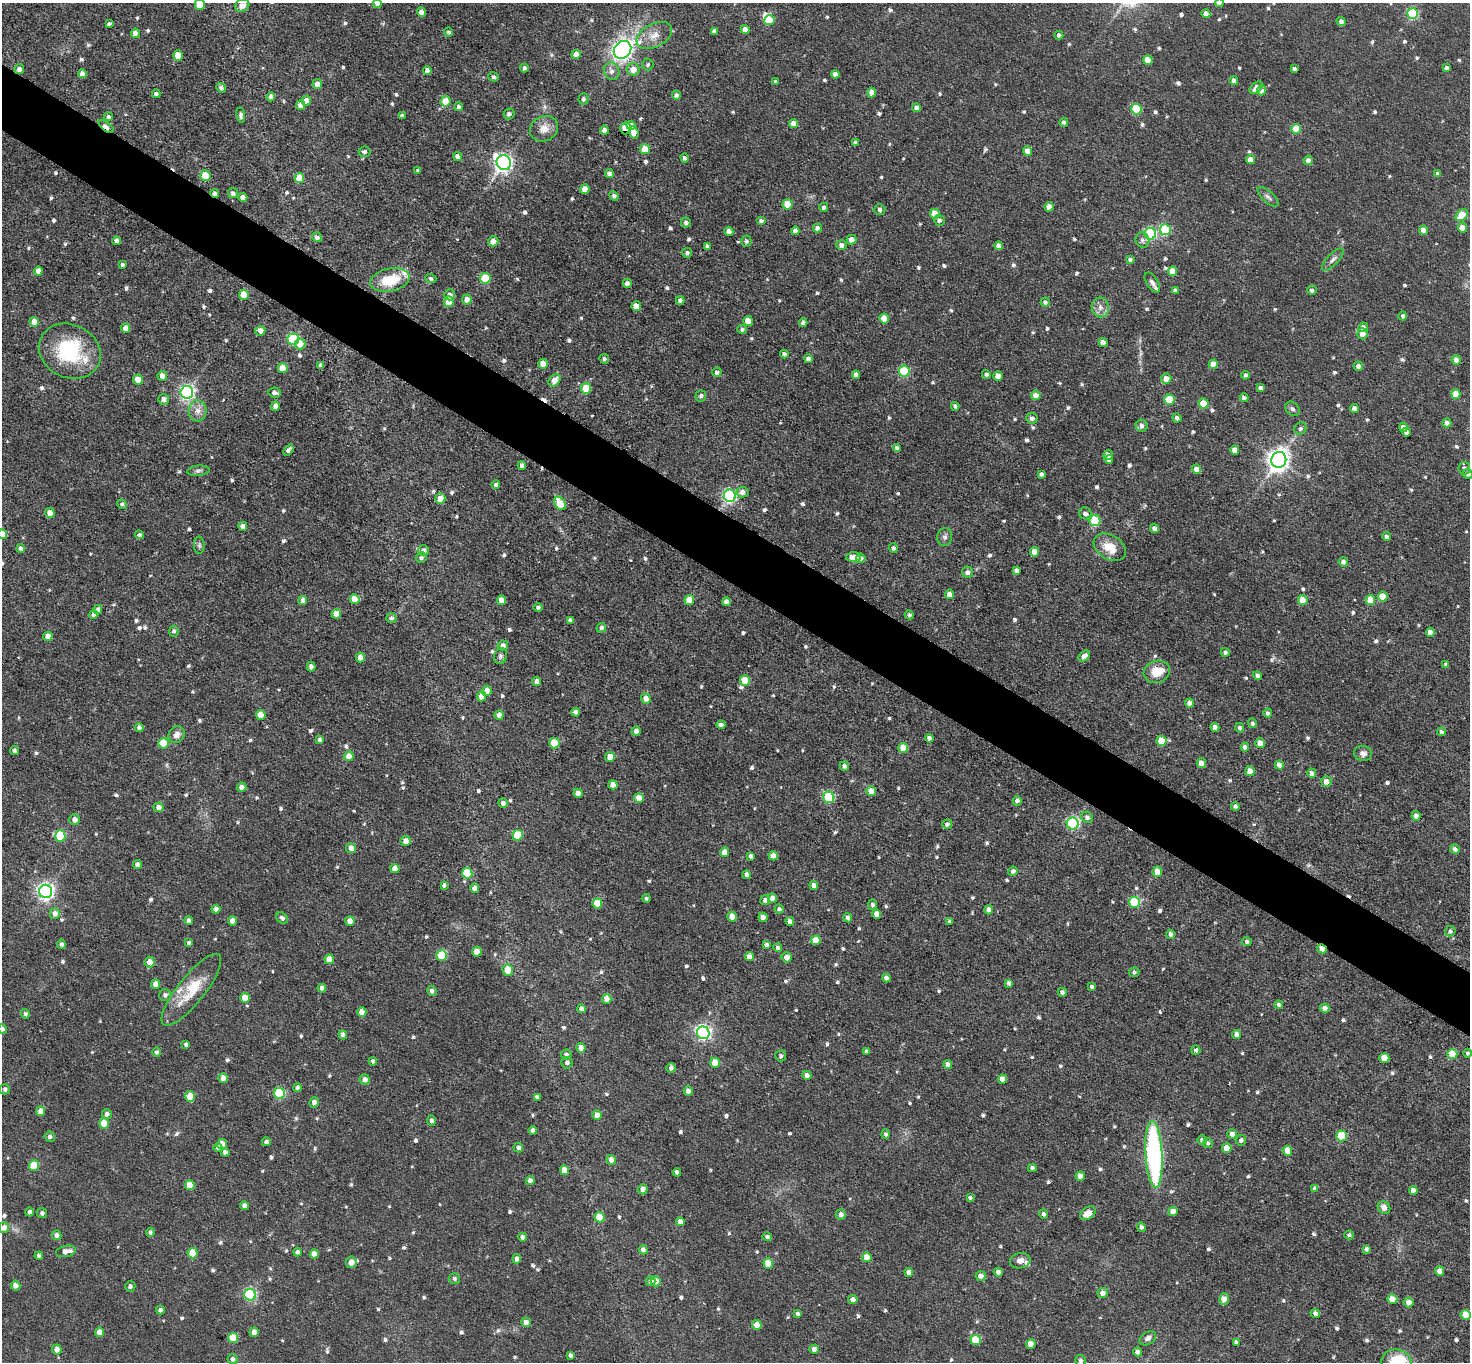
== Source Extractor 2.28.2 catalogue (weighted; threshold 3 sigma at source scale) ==
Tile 11 of 4 x 4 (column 3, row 3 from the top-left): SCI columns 2937-4404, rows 1651-3010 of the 5872 x 5879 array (HDU 1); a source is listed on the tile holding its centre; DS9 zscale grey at full resolution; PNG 1472 x 1364 px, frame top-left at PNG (2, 3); each listed source drawn as its Kron ellipse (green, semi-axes under 4 px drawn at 4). Shown black and unused: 5% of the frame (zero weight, under 3 of 5 exposures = <1% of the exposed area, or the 3 px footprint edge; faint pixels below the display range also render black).
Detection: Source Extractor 2.28.2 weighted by HDU 2 'WHT'; one run over the whole footprint, this tile lists its part. Background 0.0516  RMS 0.007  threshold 0.0314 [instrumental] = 3 sigma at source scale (4.5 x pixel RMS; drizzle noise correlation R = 1.50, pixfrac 1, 0.05/0.05 arcsec/px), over >= 5 px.
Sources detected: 816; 1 too faint to see at this stretch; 1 inside a brighter object's white glare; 4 cosmic-ray / hot-pixel residue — neither listed nor drawn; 4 inside a brighter listed object's ellipse — not listed separately; of the other 806, all 500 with FLUX_AUTO >= 1.63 (the completeness limit of this list) listed and drawn (306 fainter detections not listed), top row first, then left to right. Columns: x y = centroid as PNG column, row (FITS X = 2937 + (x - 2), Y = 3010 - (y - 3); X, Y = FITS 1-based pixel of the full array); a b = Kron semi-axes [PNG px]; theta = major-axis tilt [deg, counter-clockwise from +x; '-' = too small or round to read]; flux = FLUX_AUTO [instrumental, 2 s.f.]
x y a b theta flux
377 3 4 4 - 3.2
1219 3 4 4 - 4.4
200 5 5 5 - 15
242 6 7 6 - 3.6
421 12 5 4 - 5.6
1206 14 4 4 - 6.6
1413 14 5 5 - 63
769 20 5 5 - 21
1341 21 5 4 - 2.8
109 24 3 3 - 1.7
745 29 4 4 - 5
714 31 4 4 - 2.2
449 32 4 4 - 1.8
135 33 4 4 - 4.7
654 35 19 11 26 8.9
1059 35 4 4 - 2.3
622 50 9 8 - 280
576 54 4 4 - 6.8
178 55 5 5 - 12
1148 60 5 4 - 12
648 65 6 5 - 1.6
524 68 4 4 - 2.1
1447 68 4 3 - 2.5
19 69 5 5 - 3.4
633 69 6 6 - 7.5
1294 69 4 4 - 2.3
427 71 4 4 - 3.2
612 71 9 7 -66 3.8
82 74 4 4 - 4.4
835 74 4 4 - 3.8
494 77 5 4 - 1.7
1234 81 4 4 - 4.4
776 82 4 3 - 2.1
317 84 5 5 - 5.4
221 88 5 4 - 2.6
1256 88 7 4 44 5
1261 90 5 4 - 3.2
872 93 5 4 - 6.8
156 94 4 4 - 2.2
676 95 4 4 - 2.5
271 97 4 4 - 3.9
583 99 5 5 - 1.7
306 100 5 4 - 5
446 101 5 5 - 18
300 105 5 4 - 5.2
459 107 4 4 - 1.9
917 108 4 4 - 3.9
1136 109 5 5 - 36
509 114 5 5 - 2.4
241 115 7 4 -81 1.8
402 116 4 3 - 2
108 117 4 4 - 2.5
1064 122 4 4 - 2.2
794 123 4 4 - 5.7
631 125 4 4 - 5.6
106 126 9 4 -38 4.2
625 128 6 5 - 22
544 129 14 12 31 7.3
1296 129 5 5 - 20
604 130 4 4 - 4.3
634 132 6 4 -72 7.2
855 142 4 3 - 1.8
645 149 5 5 - 14
1027 151 5 4 - 6.2
364 152 6 5 - 1.9
458 156 5 4 - 3.7
685 158 4 3 - 1.8
1251 160 4 4 - 6.5
1308 160 4 4 - 3.6
504 163 7 7 - 340
418 171 4 4 - 1.7
609 173 4 4 - 2.8
1438 174 4 4 - 2.2
205 176 5 5 - 19
299 178 5 5 - 14
585 189 5 4 - 8
215 193 4 4 - 3
233 193 5 5 - 2.5
614 196 5 4 - 1.9
243 197 4 4 - 4.2
1268 197 13 5 -42 2.6
787 204 5 5 - 13
824 207 4 4 - 1.9
1049 207 5 4 - 6.6
880 210 5 5 - 2.2
935 214 5 5 - 21
1462 215 7 5 41 17
939 220 5 5 - 1.9
761 221 5 4 - 2.2
686 222 5 5 - 2.3
817 228 4 4 - 3.4
1462 228 5 4 - 11
1165 230 5 5 - 51
1423 230 4 4 - 6.9
729 231 4 4 - 5.7
795 231 4 4 - 2.9
1150 234 6 5 - 82
317 237 5 4 - 3.1
852 240 5 4 - 5.1
1142 240 7 7 - 2.4
116 241 4 4 - 3.8
493 241 5 5 - 6.2
747 241 5 5 - 1.8
842 245 5 5 - 3.8
707 246 4 3 - 1.9
999 246 4 4 - 3.8
687 253 5 5 - 1.8
1130 259 4 4 - 2
1333 260 14 5 46 3.1
122 265 3 3 - 2
38 271 4 4 - 4.6
1172 271 5 4 - 9.3
431 278 5 4 - 1.8
485 278 5 5 - 29
390 280 20 11 12 23
1152 282 11 5 -57 3.2
627 283 4 4 - 3.8
1312 290 5 4 - 2
1176 291 4 4 - 2.3
244 295 5 5 - 14
450 295 5 5 - 4.5
467 300 5 5 - 5.5
680 300 4 4 - 3.1
449 302 5 5 - 11
1045 302 4 4 - 2.2
636 306 5 5 - 11
1100 307 10 8 -83 4.8
1403 316 4 4 - 1.7
884 318 5 5 - 12
748 321 5 4 - 9.9
34 322 5 4 - 8.2
803 322 4 4 - 2.8
1363 327 5 4 - 3.8
126 328 5 4 - 6.3
742 329 4 4 - 1.7
260 331 5 5 - 4.6
1363 334 5 5 - 5.7
293 339 6 5 - 77
1103 343 4 4 - 5.1
300 344 5 5 - 8.3
70 351 32 26 -26 55
784 354 4 4 - 2.1
604 359 5 4 - 1.7
808 359 4 4 - 3
1456 360 5 4 - 4.7
543 364 5 4 - 8.3
1213 364 5 4 - 8.4
320 365 4 3 - 1.9
1358 366 5 4 - 3
283 368 5 5 - 12
904 371 5 5 - 52
717 372 4 4 - 2.4
986 374 4 4 - 1.8
856 375 4 4 - 3.5
1246 375 4 4 - 1.8
162 376 5 4 - 4.9
998 376 5 4 - 7.4
1166 379 5 5 - 8.1
138 380 5 5 - 8.9
555 380 7 5 50 7.9
586 388 5 5 - 19
1261 388 4 4 - 3.1
187 392 6 6 - 180
274 393 6 5 - 3.5
1456 394 5 4 - 8.5
1036 395 5 4 - 6.2
701 396 6 5 - 1.8
1244 398 4 4 - 2.6
164 399 5 5 - 3.5
1169 400 5 5 - 23
1204 403 5 5 - 17
275 406 4 4 - 4.5
955 406 4 3 - 1.8
1354 408 4 4 - 3.5
1292 409 8 6 -46 1.9
197 411 11 9 -88 5.1
1032 418 5 5 - 2.9
1177 418 4 4 - 2.3
1447 423 4 4 - 3.1
1141 426 6 5 - 3.8
1403 427 4 4 - 3.9
1301 428 7 5 42 2
1406 432 4 4 - 3.5
897 448 4 4 - 2.5
288 450 6 3 50 2.5
1235 450 5 4 - 6
1108 455 5 4 - 3.4
1109 459 4 4 - 3.6
1279 460 8 7 - 550
522 466 4 4 - 3.3
1464 468 6 5 - 2
1197 469 5 4 - 7.4
198 471 11 5 6 2
1041 474 4 3 - 1.9
1468 474 5 4 - 2.8
496 485 4 4 - 1.8
743 492 6 5 - 4.6
730 496 6 6 - 150
440 498 5 5 - 8
560 503 7 5 -59 23
122 504 5 4 - 1.7
50 513 5 4 - 8.4
1085 513 6 5 - 3.6
1095 521 5 5 - 40
243 526 4 4 - 4.1
1154 528 5 4 - 3.7
2 534 5 5 - 11
139 535 4 4 - 1.8
1386 536 4 4 - 1.9
945 537 9 7 79 2.6
199 545 8 5 -88 1.7
1110 547 17 12 -32 13
21 548 4 4 - 2.7
893 548 5 4 - 2
424 551 5 5 - 3
1035 552 5 4 - 8.5
853 557 7 5 1 6.5
421 558 5 5 - 2
861 558 4 4 - 2.4
1343 562 5 4 - 2.9
1016 570 4 4 - 2.7
967 572 5 5 - 2.6
950 594 4 4 - 6.2
1383 597 5 5 - 17
355 599 5 5 - 11
501 600 5 4 - 8.5
689 600 5 5 - 15
1303 600 5 5 - 14
1370 600 5 5 - 15
303 601 4 4 - 5.5
726 602 4 4 - 3.8
538 607 4 4 - 1.8
98 610 5 4 - 2.4
93 614 4 4 - 2.8
336 614 5 4 - 10
909 615 4 4 - 1.9
392 618 5 5 - 2.4
570 620 4 4 - 2.3
601 628 5 4 - 2.5
174 631 5 5 - 1.9
1430 632 5 4 - 5
48 636 5 4 - 7.4
503 645 5 5 - 4.1
1225 652 4 4 - 2
500 656 8 6 75 1.9
1084 656 6 4 41 3.4
360 657 5 4 - 5.8
1446 664 4 3 - 1.6
311 667 5 4 - 2.7
1157 672 13 11 19 16
1257 676 4 4 - 2.6
745 681 5 5 - 15
537 682 4 4 - 4.8
487 691 5 4 - 6.2
481 696 5 4 - 6.7
646 699 5 5 - 6.2
1190 703 4 4 - 4.1
576 712 4 4 - 4.3
1268 713 4 4 - 2
261 715 5 5 - 7.4
499 715 5 4 - 4.2
1253 723 5 4 - 2.1
721 725 4 4 - 2.8
1215 727 4 4 - 4.7
139 728 4 4 - 2.7
1240 728 5 4 - 1.8
636 731 5 4 - 3.4
1442 732 4 3 - 1.9
176 735 9 7 45 5.4
929 738 4 4 - 3.2
320 740 4 4 - 2.4
1162 741 5 5 - 17
163 743 5 5 - 23
554 743 5 5 - 23
1260 743 5 4 - 9.9
1245 747 4 4 - 3.8
903 748 5 5 - 13
14 750 4 4 - 2.4
1363 753 9 7 -9 3
349 756 5 5 - 9.7
610 757 5 5 - 8.9
1201 763 5 4 - 7.4
1279 765 4 4 - 6.3
844 766 5 4 - 2.4
1250 771 5 4 - 7.3
1312 773 4 4 - 3.8
1326 782 5 5 - 4.8
613 785 4 4 - 6.3
242 787 4 4 - 3.6
871 791 5 4 - 8.9
578 793 4 4 - 7.1
829 797 5 5 - 73
639 798 5 5 - 6.7
1017 801 4 4 - 2.5
503 803 5 4 - 3.1
1235 806 4 4 - 2.3
158 807 5 5 - 4.5
1416 816 5 4 - 3.7
1087 817 6 5 - 2.7
75 820 5 5 - 4.3
947 824 5 5 - 2.6
1073 824 6 6 - 110
518 835 5 5 - 24
60 836 5 5 - 41
406 841 5 5 - 5.1
351 848 5 5 - 5.6
1455 849 5 4 - 3.1
724 852 5 4 - 7.1
751 856 4 4 - 2.9
773 856 5 4 - 8.2
137 864 4 4 - 2.9
395 869 5 4 - 7.6
1013 871 4 4 - 2.7
1157 872 5 5 - 8.5
467 873 5 5 - 27
747 875 4 4 - 4.3
444 885 4 3 - 1.7
814 885 4 4 - 4.3
475 888 5 4 - 5.5
46 891 7 6 - 280
646 898 4 4 - 1.6
772 898 5 4 - 4.3
765 900 5 5 - 2.4
1134 902 5 5 - 48
597 903 5 5 - 17
873 905 5 4 - 2.1
216 909 4 4 - 3.4
779 909 4 4 - 1.9
989 910 4 4 - 4.2
55 914 5 5 - 4.3
877 914 5 4 - 6.2
732 917 5 4 - 11
763 917 5 4 - 6.9
282 918 6 5 - 2.3
848 918 4 4 - 3.1
189 921 4 4 - 3.9
232 921 5 4 - 5.9
350 921 5 4 - 6.8
790 921 4 4 - 3.4
950 921 4 4 - 2.1
1450 931 5 5 - 2.1
1171 934 5 4 - 3
816 940 5 5 - 12
1247 942 5 4 - 1.7
189 943 4 4 - 2.3
61 944 4 4 - 2
766 945 4 4 - 2.6
778 948 4 4 - 2.5
1322 949 5 3 - 11
477 952 5 5 - 8.6
441 955 5 5 - 32
749 957 4 4 - 5.8
787 957 5 5 - 4.8
329 959 5 4 - 9.2
150 962 5 5 - 6.8
508 970 6 5 - 11
1134 972 5 5 - 1.7
886 978 4 4 - 3.1
1009 983 4 4 - 3
156 984 4 4 - 6.1
1092 987 4 4 - 2.2
322 988 4 4 - 4
191 990 44 13 52 26
432 991 5 4 - 2.7
1062 992 4 4 - 2.2
165 995 6 6 - 2.4
245 998 5 5 - 11
607 999 5 4 - 7
1279 1005 4 4 - 2.8
1325 1008 5 4 - 4.2
581 1009 4 4 - 4.1
362 1012 5 4 - 7.6
25 1014 5 4 - 1.8
3 1029 5 4 - 2.1
703 1033 6 6 - 220
343 1035 5 4 - 3.2
1237 1035 4 4 - 4.6
186 1044 4 4 - 1.8
581 1048 5 4 - 5.2
1196 1050 5 4 - 1.9
157 1052 4 4 - 1.9
867 1052 4 4 - 2.6
1467 1053 4 4 - 1.6
566 1054 5 5 - 1.7
1452 1054 5 5 - 23
781 1056 5 5 - 2
1384 1058 5 5 - 16
373 1061 4 4 - 1.8
567 1063 6 5 - 2.2
715 1063 5 5 - 15
948 1064 4 4 - 4.4
671 1068 5 4 - 2.4
807 1075 5 4 - 3.5
223 1078 5 4 - 6.8
365 1079 5 5 - 4
1003 1079 4 4 - 7.5
297 1088 4 4 - 2.5
5 1089 5 5 - 1.9
688 1091 5 4 - 4.4
279 1094 5 5 - 62
190 1096 5 5 - 16
537 1097 4 4 - 2.1
314 1102 5 5 - 3.3
41 1111 5 4 - 8.3
107 1114 5 5 - 2.6
597 1115 4 4 - 6.2
432 1121 5 4 - 2.2
104 1123 5 5 - 14
533 1130 4 4 - 3.3
886 1134 5 4 - 1.7
1232 1134 5 4 - 4.6
1342 1136 5 5 - 36
50 1137 5 5 - 2
1202 1140 5 4 - 2.2
1241 1140 5 5 - 2.1
266 1142 4 4 - 2.4
1208 1143 5 5 - 1.8
222 1144 5 5 - 7.7
518 1147 5 5 - 2.5
218 1148 4 4 - 2
1227 1148 5 5 - 9.7
1287 1151 5 4 - 9.1
225 1152 4 4 - 2.7
1154 1154 33 8 -87 150
611 1160 5 4 - 5.1
34 1166 5 5 - 20
1032 1168 4 4 - 1.7
564 1170 5 4 - 10
677 1172 4 4 - 2.8
1080 1176 4 4 - 6.4
530 1180 4 4 - 3.8
190 1185 5 4 - 14
1315 1188 4 4 - 2
643 1189 5 5 - 4.2
1413 1190 4 4 - 4.5
970 1198 4 4 - 1.6
245 1206 4 4 - 4.4
1384 1208 7 5 -48 5
29 1212 4 4 - 2.2
1173 1212 5 4 - 6.3
42 1213 5 5 - 2
1088 1213 8 6 33 7.6
1044 1214 4 4 - 2.1
841 1215 5 5 - 3.2
600 1217 5 5 - 15
680 1222 4 4 - 4.9
1141 1227 5 4 - 2.8
4 1228 5 5 - 3.9
150 1232 4 4 - 1.7
56 1235 5 4 - 3.4
1349 1235 5 4 - 1.7
523 1237 4 4 - 2.7
767 1237 5 4 - 1.7
1366 1249 4 4 - 2.2
643 1250 4 4 - 3.6
66 1251 10 5 12 5.2
297 1252 4 4 - 2.6
193 1253 5 5 - 20
314 1254 4 4 - 6.1
39 1256 4 4 - 2.2
867 1257 5 4 - 11
517 1259 5 4 - 3.8
1020 1261 10 7 9 4.4
351 1262 6 5 - 5.8
768 1264 5 5 - 19
1440 1271 4 4 - 6
909 1272 4 4 - 4.2
998 1272 4 4 - 3.7
981 1276 5 5 - 4.1
454 1279 5 5 - 2.2
650 1281 5 5 - 2.5
656 1281 5 5 - 6.2
16 1286 5 4 - 4.3
130 1286 5 5 - 2
1103 1293 5 5 - 5
250 1295 6 5 - 95
853 1299 4 4 - 3.6
1224 1299 6 4 77 7.8
1392 1299 5 4 - 11
1409 1302 5 5 - 5.3
160 1310 4 4 - 2.3
1315 1313 5 4 - 2.6
798 1314 4 3 - 2
1465 1315 5 5 - 13
526 1322 5 4 - 4.4
757 1325 5 4 - 6.2
100 1332 5 4 - 7.1
254 1332 4 4 - 6.6
233 1338 5 5 - 22
1148 1338 9 6 33 2.9
976 1340 5 5 - 27
1236 1342 4 4 - 2
1031 1344 5 4 - 8.3
57 1349 5 4 - 5.4
814 1349 5 4 - 3.9
1137 1352 4 4 - 3.6
570 1355 4 3 - 2.2
233 1359 5 5 - 2.5
1081 1360 5 5 - 1.9
1396 1362 15 12 -9 36
Overlapping masked pixels (flux is a lower limit): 4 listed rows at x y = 106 126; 625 128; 215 193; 1322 949
Isophote crosses this tile's border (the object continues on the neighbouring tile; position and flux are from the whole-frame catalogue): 8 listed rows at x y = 377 3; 1219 3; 200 5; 1468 474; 2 534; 3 1029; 4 1228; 1396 1362